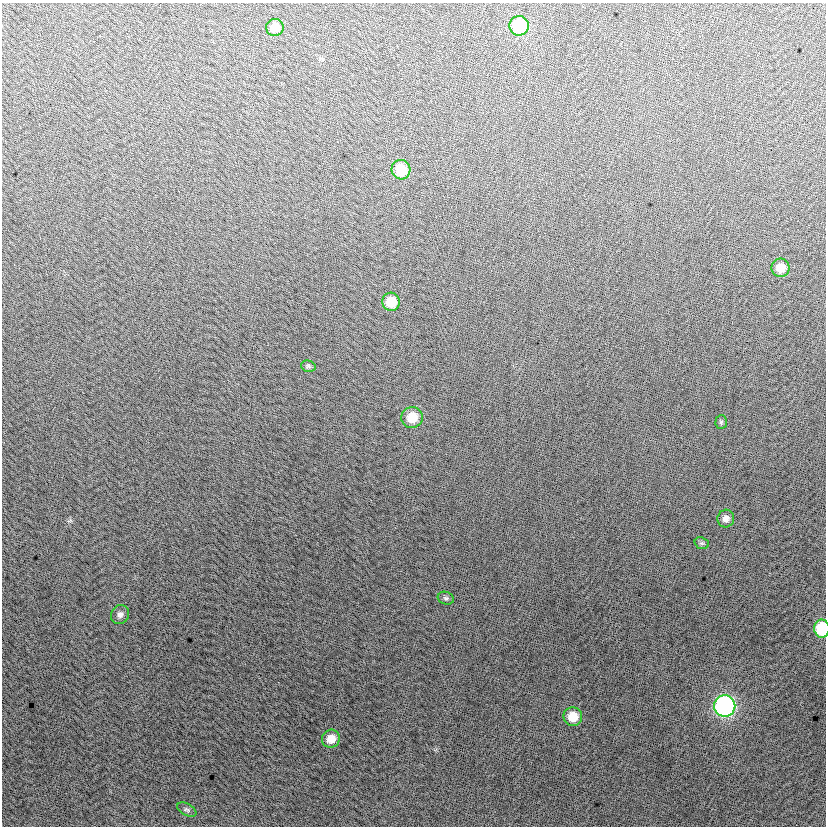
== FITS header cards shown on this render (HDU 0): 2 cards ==
NAXIS1  =                  824
NAXIS2  =                  824

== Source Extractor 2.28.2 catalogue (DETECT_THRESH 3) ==
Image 824 x 824 px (HDU 0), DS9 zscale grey, 1 PNG px = 1 image px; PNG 828 x 828 px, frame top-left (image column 1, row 824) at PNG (2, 3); each listed source drawn as its Kron ellipse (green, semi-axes under 4 px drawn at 4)
Background 3.66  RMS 13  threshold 39.9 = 3 sigma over >= 5 px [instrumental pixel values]
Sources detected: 17; all 17 listed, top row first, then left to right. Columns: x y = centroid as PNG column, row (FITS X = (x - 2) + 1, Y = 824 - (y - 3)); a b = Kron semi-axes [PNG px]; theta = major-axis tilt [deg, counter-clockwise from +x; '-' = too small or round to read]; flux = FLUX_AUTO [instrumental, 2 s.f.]
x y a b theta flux
519 26 10 9 - 57000
275 27 8 8 - 11000
401 170 10 9 - 25000
781 268 9 9 - 12000
391 302 9 9 - 19000
308 366 7 5 -15 1800
412 417 11 10 - 18000
721 422 7 5 87 1700
726 519 9 8 - 5000
702 543 7 5 -18 1900
446 598 8 6 -16 2300
120 615 10 9 - 4100
822 629 9 7 -89 44000
725 706 10 10 - 260000
573 717 9 9 - 18000
331 739 9 9 - 12000
187 810 10 6 -27 2300
At the frame edge (FLAGS 8, measured only in part): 1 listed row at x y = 822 629